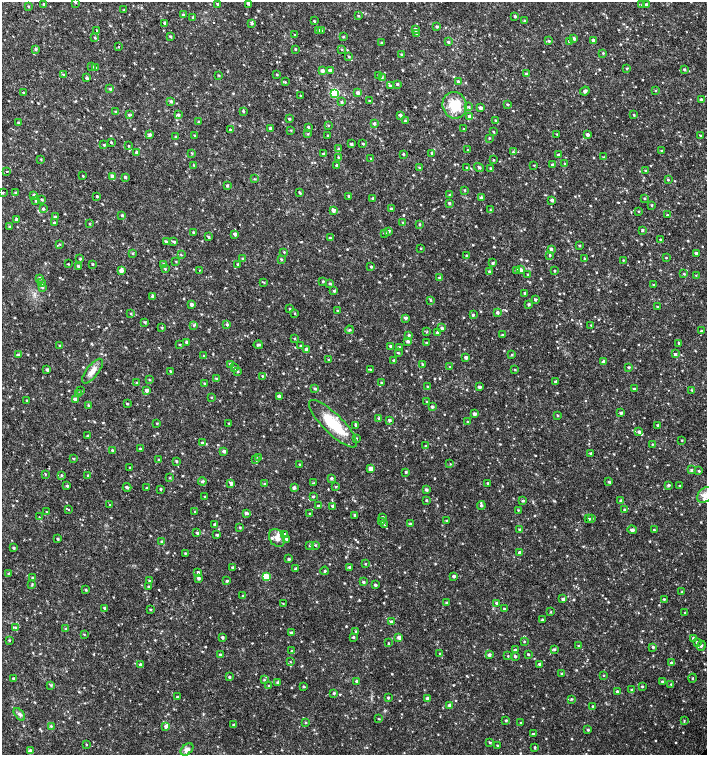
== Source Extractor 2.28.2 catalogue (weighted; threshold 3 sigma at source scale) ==
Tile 11 of 4 x 4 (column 3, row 3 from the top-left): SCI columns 3045-4453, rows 1507-3012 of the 6025 x 6031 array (HDU 1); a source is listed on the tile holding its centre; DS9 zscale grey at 2 x 2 block average (1 PNG px = mean of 2 x 2 image px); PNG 709 x 757 px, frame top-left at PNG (2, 2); each listed source drawn as its Kron ellipse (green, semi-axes under 4 px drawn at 4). Shown black and unused: <1% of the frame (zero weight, under 2 of 3 exposures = <1% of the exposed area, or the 3 px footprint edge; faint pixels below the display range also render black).
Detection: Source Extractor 2.28.2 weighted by HDU 2 'WHT'; one run over the whole footprint, this tile lists its part. Background 0.0181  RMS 0.0033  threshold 0.0151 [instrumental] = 3 sigma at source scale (4.5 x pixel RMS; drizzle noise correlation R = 1.50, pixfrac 1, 0.0396/0.0396 arcsec/px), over >= 5 px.
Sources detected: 813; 2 cosmic-ray / hot-pixel residue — neither listed nor drawn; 10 inside a brighter listed object's ellipse — not listed separately; of the other 801, all 500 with FLUX_AUTO >= 0.56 (the completeness limit of this list) listed and drawn (301 fainter detections not listed), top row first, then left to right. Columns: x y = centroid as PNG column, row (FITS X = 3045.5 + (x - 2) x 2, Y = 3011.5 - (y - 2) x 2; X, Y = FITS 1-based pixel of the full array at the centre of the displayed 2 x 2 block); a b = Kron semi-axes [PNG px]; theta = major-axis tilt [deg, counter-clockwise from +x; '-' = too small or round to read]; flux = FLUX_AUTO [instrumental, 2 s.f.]
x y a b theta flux
75 2 3 2 - 0.7
248 3 3 3 - 3.2
44 4 2 2 - 1.2
217 4 3 2 - 0.86
642 5 3 3 - 0.58
646 5 2 2 - 2.8
28 6 3 2 - 0.74
124 10 3 3 - 0.67
183 15 3 3 - 0.75
358 16 3 2 - 0.62
515 16 3 3 - 0.98
193 17 3 3 - 1.4
314 21 3 2 - 0.87
525 21 3 3 - 1.3
165 23 2 2 - 2
251 23 3 3 - 1.3
437 27 3 3 - 1.2
415 29 3 3 - 2.3
97 30 3 2 - 0.57
318 30 2 2 - 1.9
322 30 3 3 - 0.59
417 34 3 2 - 0.59
295 35 2 2 - 0.71
170 36 3 2 - 1
343 37 3 3 - 0.62
95 38 3 3 - 0.94
574 38 3 3 - 1.6
593 40 3 3 - 2.1
549 41 3 3 - 0.92
448 42 3 3 - 1.2
569 42 3 2 - 0.79
381 43 3 3 - 0.69
118 47 2 2 - 1.9
35 49 3 3 - 1.3
295 49 3 2 - 0.73
342 49 3 2 - 0.68
603 53 2 2 - 0.73
402 55 3 3 - 1.3
349 57 3 3 - 0.87
92 66 3 3 - 0.9
95 67 4 3 - 1
627 68 3 2 - 0.7
684 69 3 3 - 0.89
322 71 3 3 - 2.5
330 71 4 3 - 3.9
277 74 3 3 - 0.71
526 74 3 3 - 1.6
64 75 3 3 - 1
219 75 3 2 - 0.71
378 75 3 3 - 0.67
86 78 3 2 - 1.5
382 78 3 3 - 0.89
458 81 3 3 - 1.1
285 82 3 3 - 0.67
397 84 3 2 - 1.3
390 86 3 2 - 1.3
110 89 4 3 - 1.1
585 91 5 3 - 2.1
656 91 3 2 - 0.58
24 93 3 2 - 1
334 93 3 3 - 55
358 93 3 3 - 2.2
301 96 3 3 - 0.74
701 99 2 2 - 1.3
171 101 3 3 - 1.3
369 101 2 2 - 0.76
341 102 3 3 - 0.82
455 105 13 12 - 19
508 105 3 2 - 0.62
469 107 3 3 - 0.84
480 108 3 3 - 1.8
115 111 3 3 - 0.8
243 111 3 3 - 1.1
129 115 3 3 - 1
178 115 4 3 - 1.2
400 115 3 2 - 2.2
634 115 3 2 - 0.74
470 116 3 3 - 3
289 119 3 2 - 1
496 120 3 2 - 1.4
405 121 2 2 - 0.7
198 122 3 3 - 0.72
18 123 3 2 - 0.87
374 124 2 2 - 1.7
328 125 3 2 - 0.57
308 127 3 2 - 1
270 128 3 3 - 1.4
464 129 3 2 - 0.85
230 130 3 2 - 1
291 130 3 3 - 0.56
493 132 2 2 - 0.71
308 134 3 3 - 0.66
557 134 2 2 - 0.59
150 135 4 3 - 1.9
195 135 2 2 - 0.71
328 135 3 2 - 0.99
587 135 2 2 - 2.4
700 135 3 2 - 0.69
176 137 3 2 - 0.94
489 138 3 3 - 0.76
111 142 2 2 - 1.6
351 144 3 2 - 1.6
363 144 3 2 - 0.73
104 145 3 2 - 0.86
128 146 2 2 - 0.62
338 149 3 3 - 0.75
468 150 3 2 - 0.66
662 151 2 2 - 1
136 152 3 2 - 1.3
513 152 3 3 - 0.76
192 153 3 2 - 0.67
432 153 3 2 - 0.86
323 154 3 3 - 1.4
403 154 3 2 - 0.75
558 155 3 2 - 2.5
338 157 3 2 - 0.67
604 157 4 3 - 0.8
371 158 3 2 - 0.59
41 159 3 2 - 0.6
493 160 2 2 - 0.78
565 164 2 2 - 0.66
194 165 3 2 - 0.69
337 165 3 2 - 1.2
534 165 2 2 - 0.63
552 165 3 3 - 2
467 167 3 2 - 0.61
479 167 5 3 - 1.1
419 168 3 2 - 0.77
491 168 3 2 - 1.1
646 171 3 2 - 1.1
7 172 2 2 - 0.6
83 176 3 2 - 0.63
112 176 3 3 - 2.8
125 177 3 3 - 1
254 179 3 2 - 0.61
668 180 3 2 - 0.77
227 186 3 2 - 1.1
465 190 3 3 - 0.7
3 192 2 2 - 1.9
16 193 3 3 - 1
300 193 3 2 - 0.82
34 195 4 3 - 1.6
449 195 3 3 - 0.96
97 196 3 2 - 1.2
349 196 3 2 - 1.1
373 198 3 2 - 1.3
481 198 4 3 - 1.8
644 198 3 2 - 0.73
42 200 3 2 - 1.1
552 200 3 2 - 2.2
36 201 3 2 - 0.73
449 203 3 2 - 1.2
652 205 2 2 - 0.92
43 209 2 2 - 1.5
391 209 3 2 - 0.99
333 210 3 3 - 3
490 210 3 2 - 0.74
638 211 3 2 - 0.66
122 215 3 2 - 1.1
667 215 2 2 - 0.57
55 217 4 3 - 1.4
16 219 3 2 - 1.7
403 222 3 2 - 0.67
54 223 3 3 - 0.96
90 224 3 2 - 0.56
419 224 4 2 - 0.63
9 227 3 2 - 0.69
642 230 3 2 - 1.2
388 231 3 3 - 1.4
193 232 3 2 - 1
385 233 3 3 - 0.91
235 234 3 3 - 2.8
208 237 3 3 - 1
330 238 3 2 - 1.1
661 239 3 2 - 0.94
166 241 3 3 - 0.97
174 242 3 3 - 1
60 244 3 3 - 0.62
579 245 2 2 - 0.93
421 248 2 2 - 0.64
551 249 3 3 - 1.7
284 252 3 2 - 0.56
696 253 2 2 - 1.4
133 254 3 3 - 0.65
181 255 3 2 - 0.58
550 255 3 2 - 0.95
466 256 2 2 - 0.57
243 258 3 3 - 0.99
584 258 3 2 - 0.6
666 258 2 2 - 0.57
80 259 3 3 - 0.67
281 259 3 3 - 0.95
623 260 2 2 - 0.63
176 262 3 3 - 0.59
493 263 3 2 - 1.1
68 264 2 2 - 1.3
92 264 2 2 - 0.77
163 264 3 3 - 0.86
238 264 3 3 - 1.1
78 266 3 3 - 1.1
371 267 3 2 - 0.95
165 269 3 3 - 0.69
121 270 4 3 - 3.8
200 270 2 2 - 1.3
517 270 3 3 - 2.7
520 270 3 3 - 2.9
489 271 3 2 - 1.3
555 271 2 2 - 0.83
684 274 3 3 - 0.72
528 275 3 2 - 0.67
696 276 3 2 - 0.57
39 278 3 3 - 1.4
440 278 3 3 - 1
323 281 3 3 - 0.87
264 282 4 2 - 0.69
42 283 4 3 - 1.6
330 283 3 3 - 0.86
653 285 2 2 - 0.84
42 287 4 3 - 1
334 291 3 2 - 1.1
525 293 2 2 - 1.4
153 296 3 3 - 2.7
431 300 3 3 - 0.91
535 300 3 2 - 1.3
191 304 3 3 - 2.1
529 304 2 2 - 1.1
658 307 3 3 - 0.89
290 309 3 2 - 0.86
338 311 3 2 - 1.2
497 312 3 3 - 1.6
131 314 3 2 - 0.64
295 314 3 2 - 0.65
473 315 2 2 - 1.2
405 318 3 3 - 1.9
145 322 3 2 - 0.99
194 325 4 3 - 0.81
227 325 3 3 - 1
591 325 3 2 - 0.62
162 328 3 3 - 0.72
442 328 3 3 - 1.5
349 330 4 3 - 0.94
701 331 2 2 - 0.97
426 332 3 2 - 0.56
438 333 3 2 - 3.2
409 335 3 3 - 1.2
503 335 3 2 - 0.57
295 339 3 2 - 0.6
408 341 3 3 - 1.7
186 342 3 2 - 1.2
426 343 2 2 - 0.81
679 343 3 3 - 1.4
180 345 3 2 - 0.69
258 345 4 3 - 1.2
60 346 3 2 - 0.66
301 346 3 3 - 1.4
390 346 3 3 - 1.4
399 347 3 3 - 1.6
307 350 3 3 - 5.8
398 353 3 2 - 0.69
675 354 3 2 - 1.5
18 355 3 3 - 1.8
512 355 3 3 - 0.84
204 356 3 3 - 1
466 357 3 2 - 2.3
329 360 3 2 - 0.99
394 361 3 3 - 1.2
603 362 3 3 - 3
230 364 3 3 - 1.5
422 364 3 2 - 0.8
450 367 3 3 - 0.72
628 367 3 3 - 1.2
234 368 3 3 - 1.5
370 369 3 2 - 0.75
47 370 3 3 - 1.5
515 370 3 3 - 0.65
92 371 15 6 52 5.9
170 371 2 2 - 0.73
238 372 3 3 - 0.71
262 376 2 2 - 0.6
217 379 3 3 - 1.4
149 380 3 2 - 0.7
556 382 2 2 - 1.7
137 383 3 3 - 1.1
205 383 3 2 - 0.77
381 383 3 3 - 0.59
427 386 3 2 - 0.59
479 387 3 2 - 2.2
315 389 3 3 - 1.2
634 389 2 2 - 0.83
147 390 3 3 - 2.5
692 390 3 2 - 0.73
81 391 3 2 - 0.73
79 393 3 3 - 0.91
279 396 3 3 - 3.3
211 397 3 2 - 0.63
75 399 3 3 - 3
27 400 3 2 - 0.61
427 402 3 2 - 0.78
127 404 2 2 - 0.89
88 405 3 3 - 0.92
432 407 3 3 - 1.5
621 413 3 3 - 1.4
474 414 2 2 - 2.4
557 415 3 2 - 0.7
379 418 3 3 - 1.3
390 420 3 3 - 1.6
468 421 2 2 - 0.64
157 423 3 2 - 0.61
229 423 3 2 - 0.63
333 424 32 10 -45 29
356 425 4 2 - 2
658 425 2 2 - 1.2
639 432 3 3 - 1.9
87 436 2 2 - 1.1
356 438 3 3 - 0.76
682 440 3 2 - 0.57
202 443 3 3 - 1.6
653 444 3 2 - 0.6
426 446 3 2 - 0.71
140 449 3 2 - 1.3
112 450 2 2 - 0.97
224 451 3 3 - 2
590 453 3 2 - 0.83
258 457 3 3 - 0.8
73 459 3 2 - 0.81
159 460 3 2 - 0.78
256 460 3 3 - 1.1
176 461 3 2 - 0.92
299 464 3 2 - 0.67
450 464 2 2 - 0.58
130 467 2 2 - 0.58
370 469 3 3 - 5.6
691 470 4 3 - 1.2
699 471 3 2 - 1
406 472 3 2 - 0.96
45 474 3 2 - 0.64
62 475 3 3 - 0.82
88 476 3 2 - 1.3
170 478 3 2 - 0.64
331 478 3 3 - 1.6
202 481 4 3 - 1.6
609 482 3 3 - 0.98
231 483 3 3 - 2.6
314 483 4 3 - 0.85
487 483 2 2 - 0.87
265 484 4 2 - 0.89
669 485 3 3 - 1.5
67 486 3 3 - 1.2
680 486 2 2 - 0.87
127 487 4 2 - 1.8
335 487 3 2 - 0.74
147 488 2 2 - 0.99
294 488 3 2 - 2.1
161 489 2 2 - 1.3
426 489 3 3 - 1.7
705 495 9 6 45 4.6
204 497 2 2 - 0.7
313 497 3 3 - 0.89
426 500 3 2 - 0.9
621 500 3 3 - 1.5
523 501 3 3 - 1
110 505 2 2 - 0.58
481 505 4 3 - 1.4
318 506 2 2 - 1.2
333 506 3 3 - 1.9
68 509 2 2 - 0.85
518 510 3 3 - 0.65
625 510 3 3 - 1.2
46 512 3 2 - 0.58
195 512 3 2 - 0.64
246 513 4 3 - 1.8
310 514 3 2 - 1.2
355 515 3 2 - 1.9
39 517 2 2 - 1
382 517 3 3 - 1.2
591 518 3 3 - 1.5
589 519 3 2 - 1.1
446 521 3 2 - 0.65
382 522 3 3 - 1.8
215 524 2 2 - 2
410 524 3 3 - 1.1
385 525 2 2 - 1.3
240 527 3 2 - 0.83
520 530 3 2 - 1.7
632 530 4 3 - 2.1
654 530 2 2 - 0.74
197 533 4 3 - 1
284 534 3 3 - 1.2
217 535 3 2 - 1.2
277 538 9 7 -56 5.2
58 539 2 2 - 0.99
286 539 3 3 - 1.5
162 542 3 3 - 1.4
310 545 3 3 - 0.76
315 545 3 2 - 0.8
13 548 2 2 - 1.3
185 553 3 2 - 0.65
520 553 3 3 - 2.7
289 559 3 2 - 1.3
365 564 2 2 - 0.75
232 567 2 2 - 1.3
349 567 3 3 - 1.1
296 569 2 2 - 1.7
325 571 4 2 - 0.91
198 572 2 2 - 1.1
8 573 3 2 - 0.71
454 576 2 2 - 2
266 577 3 3 - 27
32 578 3 3 - 0.68
198 578 2 2 - 2.1
149 581 3 2 - 0.73
227 581 3 3 - 1.2
363 582 3 2 - 1.3
32 584 4 2 - 0.71
375 585 3 3 - 1.3
148 586 2 2 - 0.74
86 590 3 2 - 0.95
682 592 3 2 - 0.62
243 596 3 2 - 0.66
563 599 3 3 - 1.6
664 599 2 2 - 0.97
447 602 3 2 - 1
283 603 2 2 - 0.6
496 603 3 3 - 1.2
105 608 3 2 - 1.7
504 609 2 2 - 0.9
150 610 2 2 - 0.78
551 612 3 2 - 0.7
685 613 3 3 - 0.85
543 620 3 2 - 1.3
391 621 3 3 - 1.3
16 628 4 3 - 1.4
66 629 3 3 - 1.1
356 632 3 2 - 0.92
291 633 3 2 - 1.4
84 634 3 2 - 0.59
222 637 2 2 - 1.5
353 637 2 2 - 1
399 637 3 3 - 3.3
693 638 3 3 - 0.97
9 640 3 2 - 0.92
524 641 3 2 - 0.67
697 642 3 2 - 1.3
388 643 2 2 - 3
578 646 3 2 - 0.57
701 646 5 3 - 1.4
653 647 3 3 - 1.2
554 649 3 3 - 1.1
515 650 3 3 - 1.4
292 651 3 2 - 0.62
440 653 2 2 - 0.7
528 654 2 2 - 0.94
220 655 3 3 - 1.5
489 655 3 3 - 2.2
508 656 2 2 - 0.6
515 656 3 2 - 1.5
290 662 3 3 - 0.59
671 663 3 3 - 2.2
540 664 3 2 - 2.5
140 665 3 3 - 1.6
562 673 2 2 - 0.56
603 675 3 2 - 0.56
229 677 2 2 - 1.1
14 678 2 2 - 1.4
693 678 4 2 - 0.65
264 680 3 2 - 0.61
357 681 2 2 - 1.3
662 681 2 2 - 0.94
278 682 3 3 - 1.8
671 684 3 2 - 0.68
51 685 3 2 - 0.71
269 686 3 2 - 0.72
642 686 3 2 - 0.88
304 687 3 3 - 0.72
632 690 4 3 - 1.4
617 692 3 2 - 1.2
334 693 3 2 - 1.1
177 697 3 2 - 0.79
388 698 2 2 - 1.1
427 698 3 2 - 2.6
572 699 3 3 - 0.84
450 705 3 3 - 4
593 706 3 2 - 0.97
19 714 7 4 -51 1.9
378 719 3 2 - 0.59
506 721 3 2 - 1.1
684 721 3 3 - 0.64
305 723 3 3 - 0.7
521 723 2 2 - 0.9
233 725 3 2 - 1.4
51 726 3 3 - 0.82
166 726 4 3 - 2.8
588 730 3 3 - 1.2
533 734 2 2 - 1.1
490 743 3 2 - 0.88
86 744 3 2 - 0.67
497 745 2 2 - 0.6
535 747 3 2 - 0.94
187 749 7 5 40 3.2
30 751 3 3 - 3.6
Isophote crosses this tile's border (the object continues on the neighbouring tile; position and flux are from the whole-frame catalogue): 2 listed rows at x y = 248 3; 705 495
Diffuse or blended objects may show on this block-average render without a row.